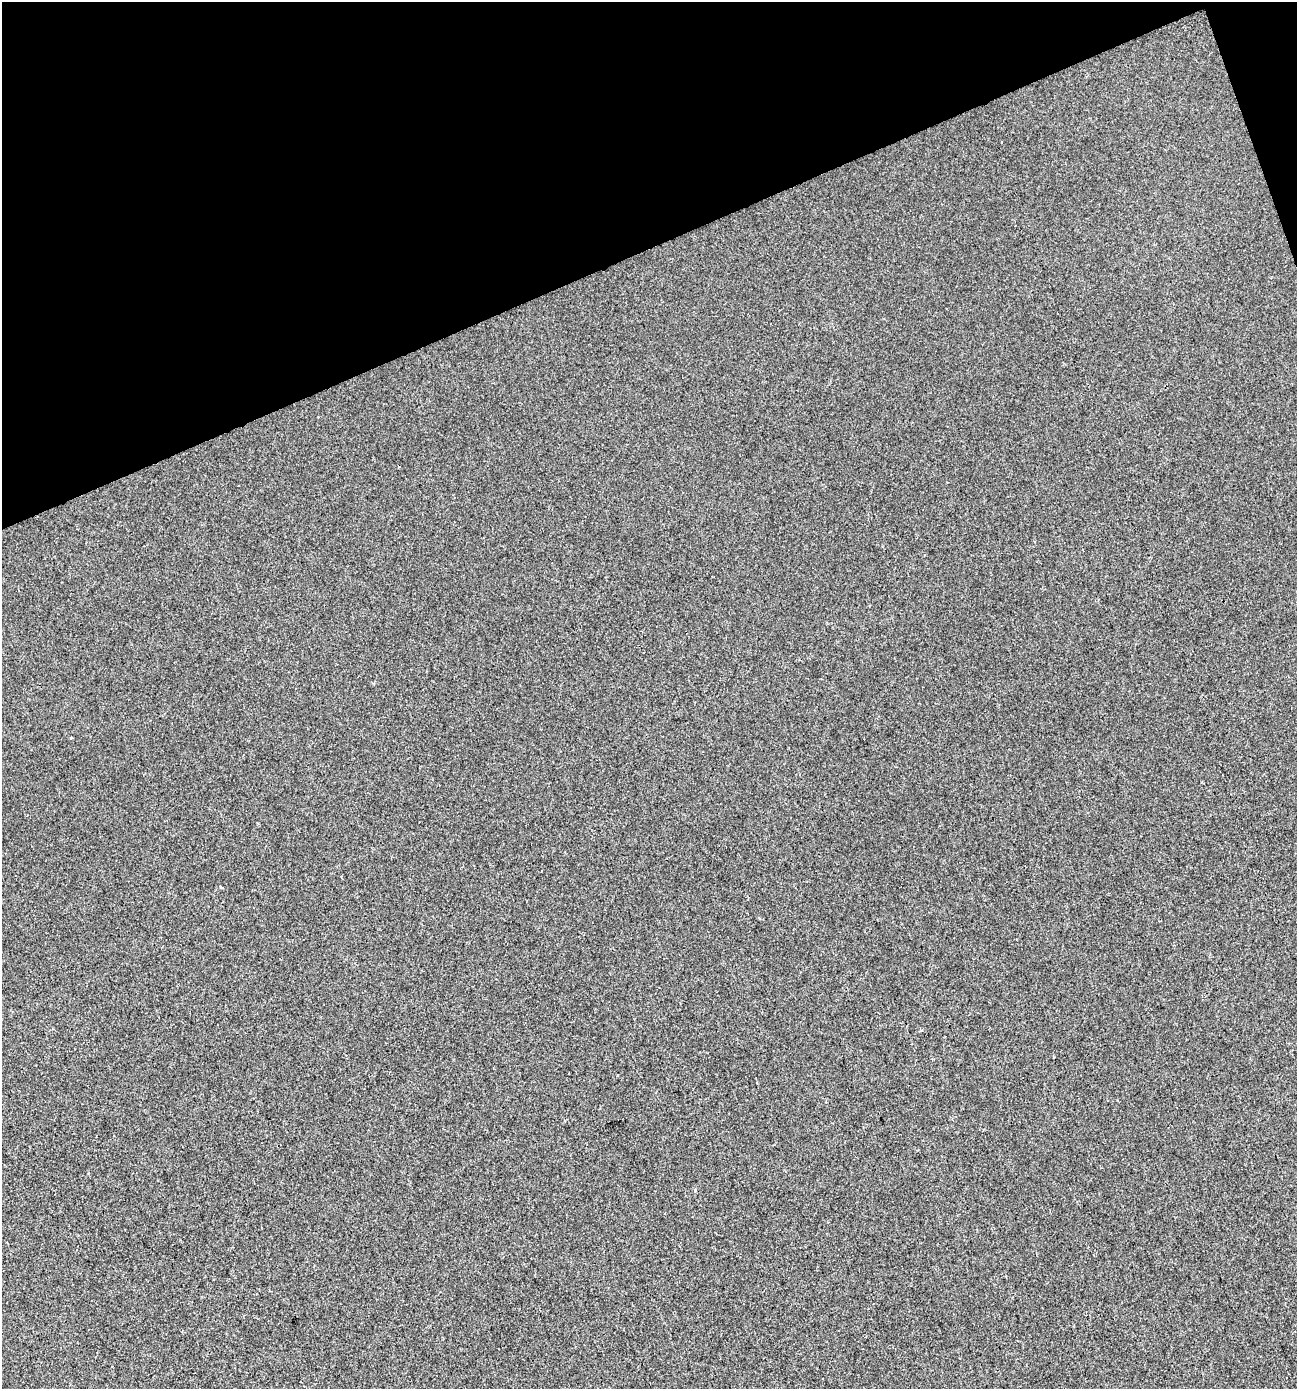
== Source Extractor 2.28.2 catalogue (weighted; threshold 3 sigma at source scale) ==
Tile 3 of 4 x 4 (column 3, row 1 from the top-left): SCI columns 2671-3965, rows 4163-5549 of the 5395 x 5549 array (HDU 1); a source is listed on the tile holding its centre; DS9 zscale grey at full resolution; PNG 1299 x 1391 px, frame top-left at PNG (2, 2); no overlay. Shown black and unused: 19% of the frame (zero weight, under 2 of 3 exposures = <1% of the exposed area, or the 3 px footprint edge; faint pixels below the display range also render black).
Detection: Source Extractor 2.28.2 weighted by HDU 2 'WHT'; one run over the whole footprint, this tile lists its part. Background 1.49e-05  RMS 0.0056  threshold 0.0254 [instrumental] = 3 sigma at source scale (4.5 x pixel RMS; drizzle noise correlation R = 1.50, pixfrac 1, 0.0396/0.0396 arcsec/px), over >= 5 px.
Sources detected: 4; all 4 listed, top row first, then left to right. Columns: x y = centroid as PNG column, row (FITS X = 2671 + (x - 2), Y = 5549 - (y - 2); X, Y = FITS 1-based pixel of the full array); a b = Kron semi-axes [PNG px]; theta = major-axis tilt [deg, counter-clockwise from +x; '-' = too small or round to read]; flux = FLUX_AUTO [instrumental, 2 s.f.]
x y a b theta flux
1002 141 3 3 - 1.6
399 467 3 2 - 0.44
71 738 3 3 - 0.58
695 1190 4 3 - 0.85